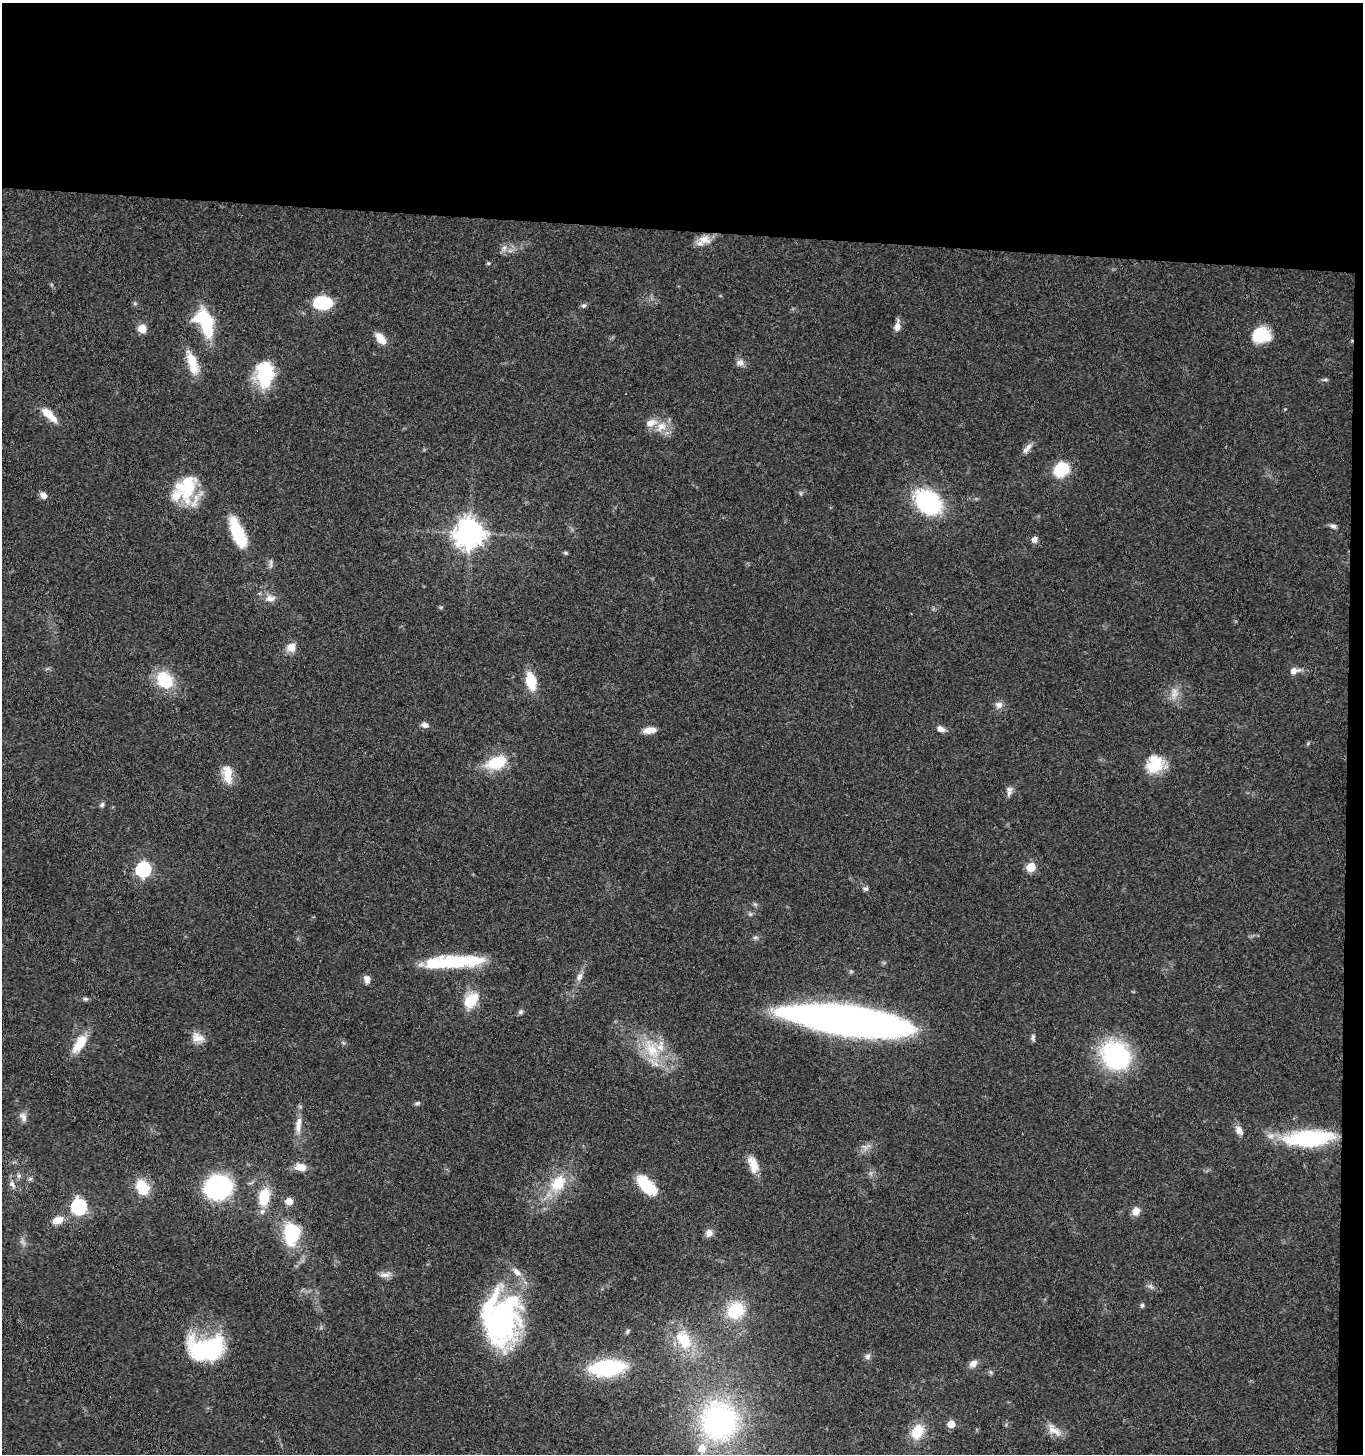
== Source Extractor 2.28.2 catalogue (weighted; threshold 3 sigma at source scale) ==
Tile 3 of 3 x 3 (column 3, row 1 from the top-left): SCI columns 2927-4287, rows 2911-4362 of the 4444 x 4370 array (HDU 1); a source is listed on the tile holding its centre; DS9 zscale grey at full resolution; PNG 1365 x 1456 px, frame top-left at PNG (2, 3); no overlay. Shown black and unused: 17% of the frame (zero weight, under 3 of 4 exposures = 6% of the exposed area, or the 3 px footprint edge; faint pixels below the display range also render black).
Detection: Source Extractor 2.28.2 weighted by HDU 2 'WHT'; one run over the whole footprint, this tile lists its part. Background 0.0688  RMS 0.0053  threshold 0.0241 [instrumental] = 3 sigma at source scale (4.5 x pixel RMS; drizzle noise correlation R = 1.50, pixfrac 1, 0.05/0.05 arcsec/px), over >= 5 px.
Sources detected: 110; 3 inside a brighter object's white glare — not listed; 11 inside a brighter listed object's ellipse — not listed separately; the other 96 listed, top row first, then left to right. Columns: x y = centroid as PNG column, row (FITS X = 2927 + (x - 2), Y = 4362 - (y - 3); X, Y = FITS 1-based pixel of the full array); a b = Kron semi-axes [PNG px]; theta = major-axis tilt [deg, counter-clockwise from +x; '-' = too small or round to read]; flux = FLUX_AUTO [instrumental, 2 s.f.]
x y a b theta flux
705 240 17 11 -14 5.6
504 248 7 6 - 1.9
488 263 5 4 - 0.7
135 303 6 4 18 0.75
322 303 15 11 -3 33
584 306 7 6 - 1.2
202 318 20 15 -22 24
897 326 13 6 83 3.5
142 329 7 7 - 7.7
1261 335 18 15 -4 20
381 339 14 8 -50 7.6
192 361 25 12 -68 11
740 362 10 9 - 2.6
264 373 28 21 87 27
1325 380 6 4 1 0.89
49 415 24 8 -43 8.2
661 427 17 12 42 7.3
1028 447 12 7 58 2.7
1061 469 14 11 44 23
188 486 44 20 82 25
43 495 8 6 -29 3
928 502 23 17 -38 66
1333 526 9 5 -18 1.7
238 533 36 13 -68 23
469 533 10 9 - 680
1034 539 8 6 61 2.2
565 553 6 5 - 0.78
270 598 14 9 -2 4
291 647 11 10 - 5.1
1294 670 13 7 9 3.8
165 680 21 17 -46 20
531 681 19 10 -77 14
1174 691 11 8 -50 3.6
999 705 10 9 - 2.9
425 725 9 6 -15 2.3
941 729 10 6 -23 2.9
649 730 15 7 7 4.6
497 762 22 13 21 21
1155 764 21 18 50 17
228 775 22 13 -80 8.9
1009 793 11 6 61 2.3
102 805 7 5 73 1.2
1031 867 6 6 - 16
143 869 7 7 - 100
866 889 7 6 - 1.3
750 914 5 5 - 0.93
755 937 7 4 1 1
453 962 63 12 4 43
579 977 12 7 73 2.8
367 979 10 7 -79 3
85 999 7 5 -19 1
471 1000 18 12 49 14
521 1012 8 5 41 1.2
847 1020 100 21 -8 440
198 1038 18 12 -16 5.3
1033 1038 9 5 -83 1.3
80 1044 23 10 57 12
652 1050 34 17 -59 21
1116 1056 29 24 -44 73
418 1103 7 5 16 1.1
23 1117 14 8 -67 2.8
298 1125 25 8 83 6
1239 1130 13 8 -58 3.6
1309 1138 50 16 3 54
865 1147 7 5 -34 1.6
753 1164 23 11 -70 7.3
300 1167 13 8 -10 6.1
19 1176 6 6 - 1.3
30 1179 6 4 19 0.94
558 1183 27 19 54 19
12 1184 11 7 -54 2.4
647 1186 25 12 -45 19
142 1187 19 13 -69 15
218 1187 21 18 8 90
264 1197 19 12 79 16
289 1201 5 5 - 9
79 1206 7 7 - 110
1136 1211 9 8 - 4.6
58 1220 13 8 15 6.6
293 1232 16 13 61 44
709 1233 10 9 - 3
385 1275 16 7 6 3.2
1151 1287 8 5 -31 1.4
1142 1305 6 5 - 1.1
735 1310 16 13 35 26
499 1324 57 45 86 93
627 1331 8 5 58 0.97
684 1340 27 18 -60 21
205 1349 38 22 8 62
867 1356 8 7 - 1.7
973 1364 9 7 35 3.6
607 1368 25 12 5 71
719 1421 38 36 -87 120
951 1424 5 5 - 9.5
1054 1430 23 11 -37 5.9
918 1432 16 12 63 13